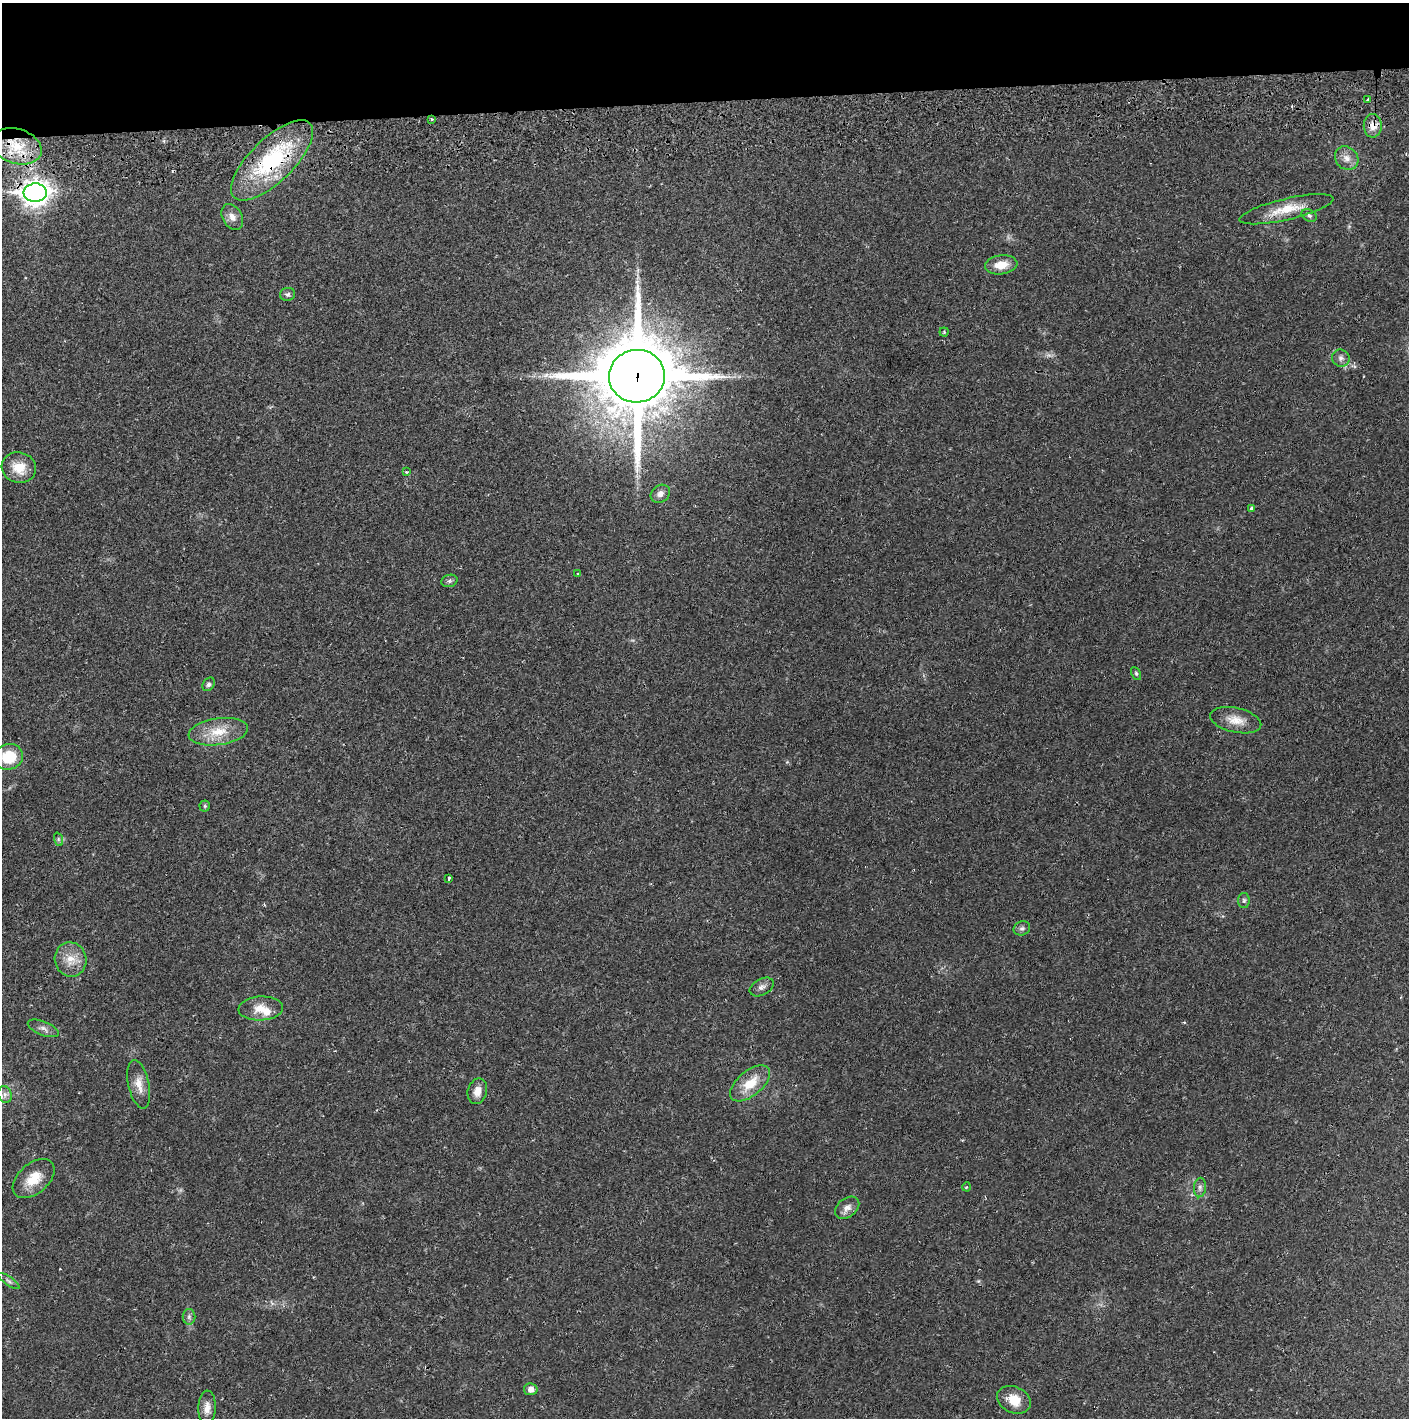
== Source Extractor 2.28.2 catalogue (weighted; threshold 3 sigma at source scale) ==
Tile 2 of 3 x 3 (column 2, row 1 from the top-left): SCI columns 1411-2817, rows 2890-4305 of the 4232 x 4364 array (HDU 1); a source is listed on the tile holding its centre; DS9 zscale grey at full resolution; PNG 1411 x 1420 px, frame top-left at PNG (2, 3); each listed source drawn as its Kron ellipse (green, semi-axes under 4 px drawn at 4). Shown black and unused: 7% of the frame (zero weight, under 2 of 3 exposures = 3% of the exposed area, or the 3 px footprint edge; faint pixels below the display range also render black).
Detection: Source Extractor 2.28.2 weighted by HDU 2 'WHT'; one run over the whole footprint, this tile lists its part. Background 0.0219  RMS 0.0035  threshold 0.0159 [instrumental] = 3 sigma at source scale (4.5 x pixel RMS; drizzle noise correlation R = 1.50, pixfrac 1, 0.05/0.05 arcsec/px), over >= 5 px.
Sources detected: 50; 1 cosmic-ray / hot-pixel residue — neither listed nor drawn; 1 inside a brighter listed object's ellipse — not listed separately; the other 48 listed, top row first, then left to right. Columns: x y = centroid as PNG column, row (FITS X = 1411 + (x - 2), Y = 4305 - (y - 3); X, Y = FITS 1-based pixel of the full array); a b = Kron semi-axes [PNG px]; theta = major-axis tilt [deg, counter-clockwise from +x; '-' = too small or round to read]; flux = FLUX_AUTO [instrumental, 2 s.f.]
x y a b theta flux
1368 100 3 3 - 1.8
432 119 3 3 - 0.54
1373 126 12 9 -89 3.2
17 146 26 17 -17 13
1347 158 13 10 -44 2.9
272 160 53 21 44 36
35 193 11 9 4 320
1287 209 48 10 13 8.9
1309 215 8 5 -30 0.87
232 217 14 9 -60 2.5
1001 265 16 9 7 5.1
287 294 8 6 14 0.85
944 332 4 4 - 0.44
1341 358 9 8 - 1.6
637 376 28 26 8 3500
19 468 17 15 -15 6.4
406 472 4 3 - 0.36
660 494 10 8 36 1.9
1252 508 3 3 - 1.4
578 574 4 4 - 0.43
449 581 8 6 15 0.89
1136 673 7 4 -64 0.56
209 684 7 5 57 0.83
1236 720 26 12 -12 5.1
218 732 30 13 8 8.3
9 757 15 13 14 11
205 806 5 5 - 0.48
58 839 7 4 -72 0.62
449 878 4 3 - 2.5
1244 901 7 6 - 0.76
1022 928 8 7 - 1.1
71 959 17 16 - 5.5
762 987 13 8 28 1.7
261 1008 22 12 3 5
43 1028 16 7 -22 1.7
750 1083 24 12 40 8
139 1084 25 10 -78 4.1
477 1091 13 9 75 3.4
5 1094 8 6 -70 1.3
34 1179 24 15 41 7.4
967 1187 4 3 - 0.35
1200 1187 10 6 85 1.2
847 1208 13 9 38 2.5
9 1281 12 4 -36 0.86
189 1317 8 6 90 0.99
531 1389 7 6 - 2.2
1014 1400 17 13 -23 6.3
207 1408 17 8 88 2.9
Overlapping masked pixels (flux is a lower limit): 5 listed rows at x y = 1373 126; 17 146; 272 160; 35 193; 637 376
Isophote crosses this tile's border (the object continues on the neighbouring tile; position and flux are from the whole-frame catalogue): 1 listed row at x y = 9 757